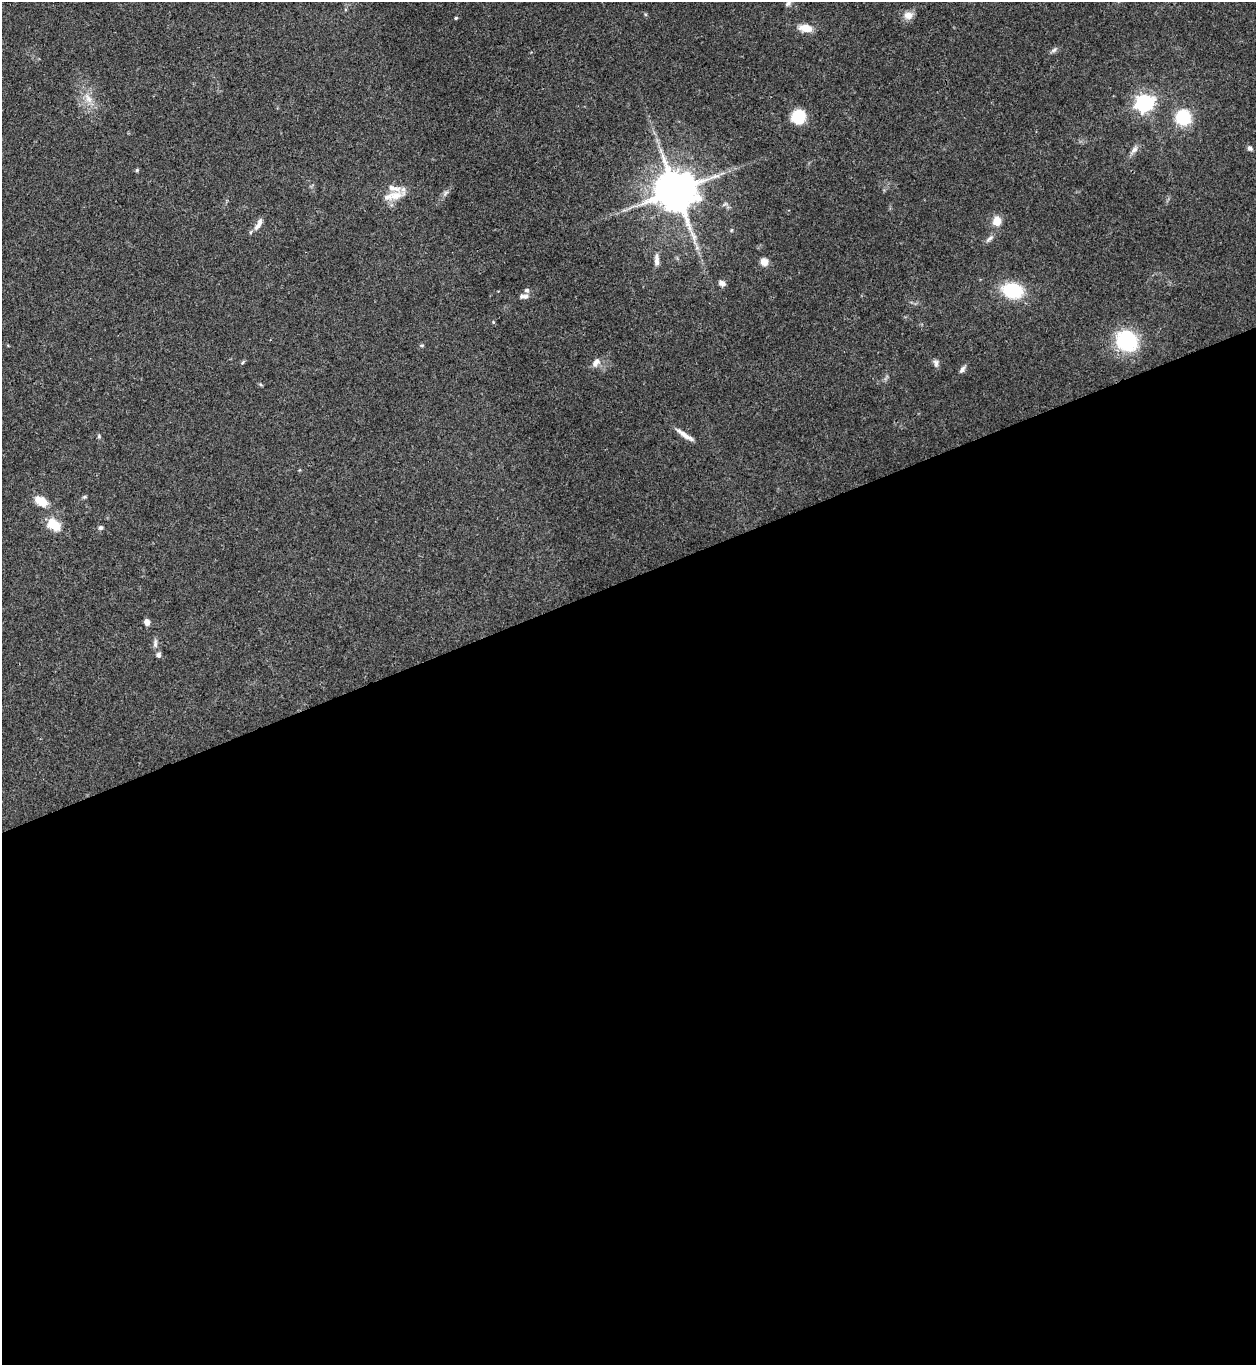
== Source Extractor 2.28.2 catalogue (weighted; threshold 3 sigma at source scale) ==
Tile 15 of 4 x 4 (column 3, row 4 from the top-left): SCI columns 2785-4038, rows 2-1364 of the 5443 x 5458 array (HDU 1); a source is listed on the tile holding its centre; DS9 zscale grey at full resolution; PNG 1258 x 1367 px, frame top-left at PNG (2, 2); no overlay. Shown black and unused: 58% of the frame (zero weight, under 3 of 4 exposures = <1% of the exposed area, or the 3 px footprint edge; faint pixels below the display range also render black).
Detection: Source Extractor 2.28.2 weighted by HDU 2 'WHT'; one run over the whole footprint, this tile lists its part. Background 0.062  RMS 0.0052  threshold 0.0232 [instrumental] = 3 sigma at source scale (4.5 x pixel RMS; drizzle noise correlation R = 1.50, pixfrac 1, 0.05/0.05 arcsec/px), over >= 5 px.
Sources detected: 43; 2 inside a brighter listed object's ellipse — not listed separately; the other 41 listed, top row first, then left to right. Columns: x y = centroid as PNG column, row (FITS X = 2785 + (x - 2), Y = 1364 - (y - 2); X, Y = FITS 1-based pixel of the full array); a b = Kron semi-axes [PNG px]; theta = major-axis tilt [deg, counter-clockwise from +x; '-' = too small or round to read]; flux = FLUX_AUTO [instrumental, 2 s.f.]
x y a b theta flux
788 3 9 6 40 1.4
908 15 13 10 10 3.8
456 18 4 3 - 0.7
805 28 17 9 -6 6.2
1054 50 9 5 38 1.3
88 99 14 8 -54 4.6
1144 103 7 7 - 200
798 117 12 11 - 20
1183 117 12 12 - 28
1250 148 7 6 - 1.4
1134 150 12 7 46 2.5
661 151 7 4 -72 1.4
137 170 5 5 - 0.66
676 191 12 11 - 2100
445 193 9 4 42 1.4
396 196 21 12 6 7.8
997 221 9 8 - 6.3
258 224 19 6 62 3.5
731 230 6 4 89 0.58
990 238 11 5 39 1.8
657 260 18 6 89 3.1
764 262 9 8 - 3.9
722 283 8 6 -22 2.1
527 290 7 6 - 1.3
1013 291 13 9 -15 44
523 296 12 6 -3 2.2
1127 341 17 15 -34 46
422 345 6 3 0 0.58
596 362 13 7 57 3.1
242 363 7 4 59 0.69
936 363 10 6 -79 1.8
962 369 9 6 54 1.7
685 435 26 5 -34 4.1
99 436 5 5 - 0.72
84 497 6 4 12 0.73
41 501 16 10 -31 7.6
54 525 14 10 -35 12
101 528 7 5 14 1.2
147 622 7 6 - 2.5
155 643 13 5 88 1.9
158 655 7 5 68 1.6